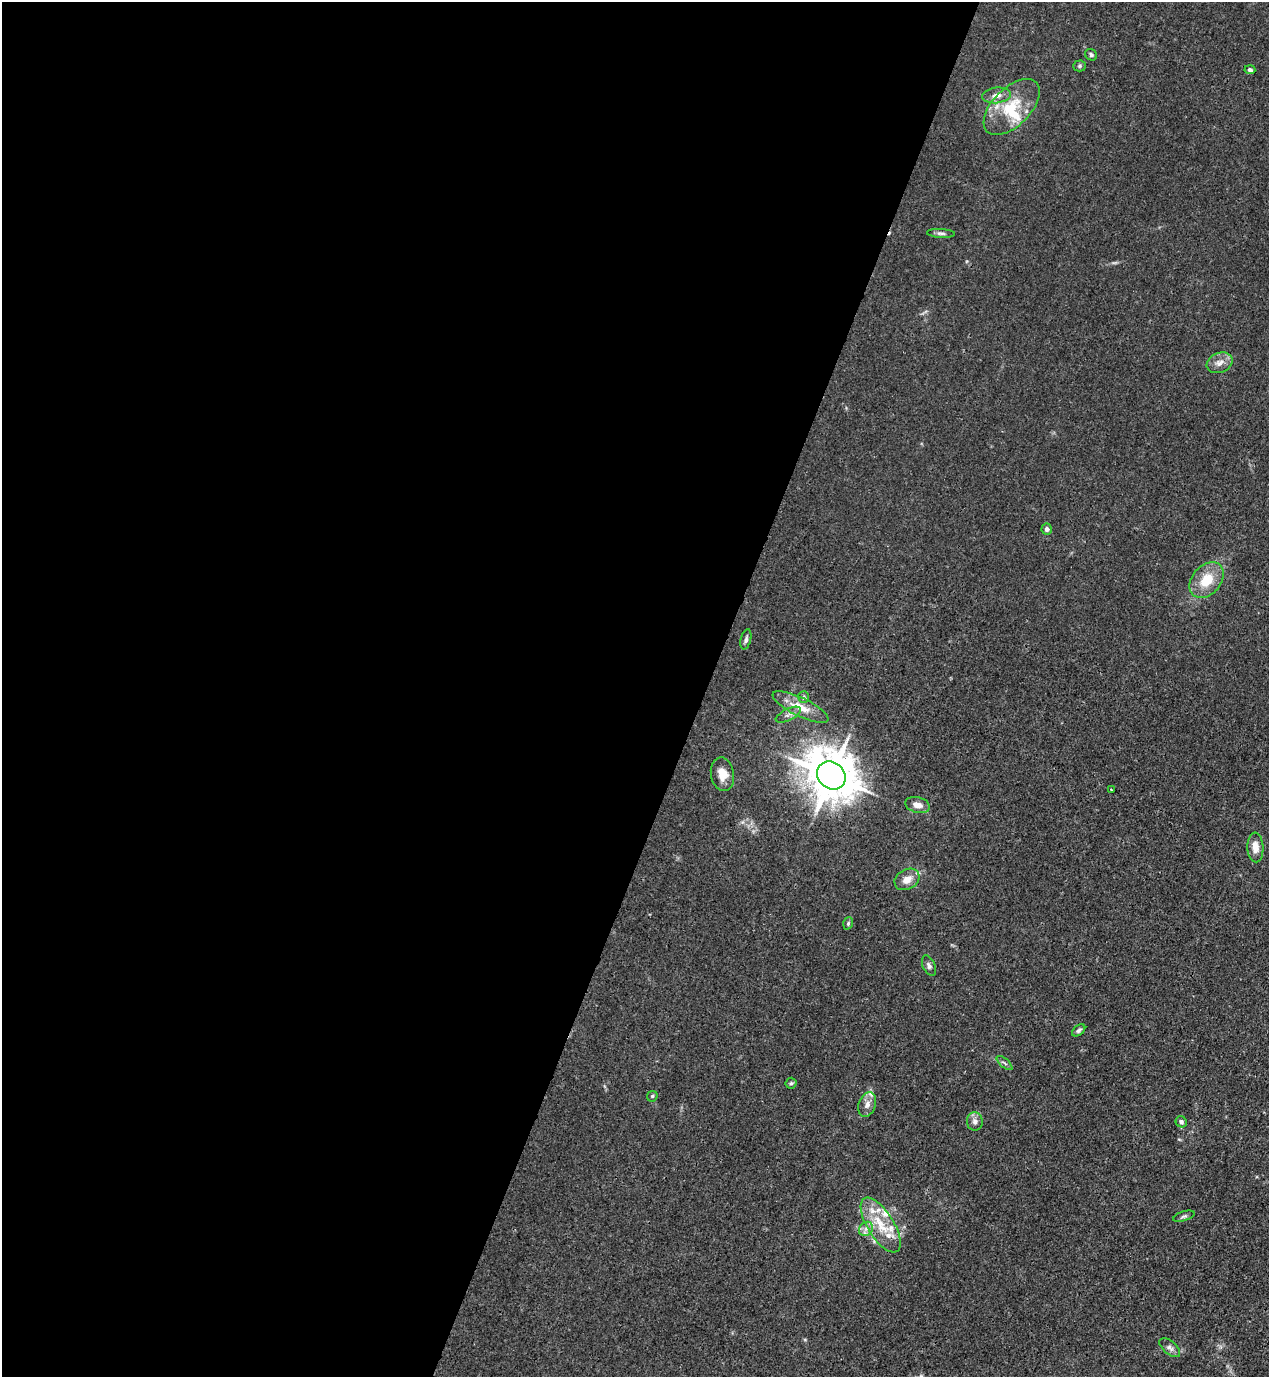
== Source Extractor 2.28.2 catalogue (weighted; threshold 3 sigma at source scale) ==
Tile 5 of 4 x 4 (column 1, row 2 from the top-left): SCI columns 223-1489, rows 2793-4167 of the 5646 x 5583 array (HDU 1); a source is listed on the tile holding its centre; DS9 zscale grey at full resolution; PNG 1271 x 1379 px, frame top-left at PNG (2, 2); each listed source drawn as its Kron ellipse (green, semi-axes under 4 px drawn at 4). Shown black and unused: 56% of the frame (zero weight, under 3 of 4 exposures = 7% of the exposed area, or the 3 px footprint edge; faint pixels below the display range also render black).
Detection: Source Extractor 2.28.2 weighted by HDU 2 'WHT'; one run over the whole footprint, this tile lists its part. Background 0.0182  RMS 0.0026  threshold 0.0116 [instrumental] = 3 sigma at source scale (4.5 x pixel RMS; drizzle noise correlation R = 1.50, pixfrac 1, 0.05/0.05 arcsec/px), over >= 5 px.
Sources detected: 38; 6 inside a brighter listed object's ellipse — not listed separately; the other 32 listed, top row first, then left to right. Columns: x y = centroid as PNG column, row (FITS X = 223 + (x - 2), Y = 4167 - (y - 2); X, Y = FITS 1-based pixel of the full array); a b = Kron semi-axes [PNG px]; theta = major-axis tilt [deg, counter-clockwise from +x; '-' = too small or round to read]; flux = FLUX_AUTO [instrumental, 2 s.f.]
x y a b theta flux
1091 55 6 5 - 0.59
1080 66 6 5 - 0.46
1250 70 5 4 - 0.65
997 95 14 7 6 1.9
1012 107 35 19 45 10
941 233 14 4 -3 0.78
1220 363 13 10 23 2
1047 529 5 5 - 0.92
1207 580 20 14 49 6.6
746 639 10 5 76 0.78
804 697 6 5 - 0.47
800 707 30 9 -26 4.8
788 715 14 5 26 1.2
722 774 17 11 -80 3.3
831 775 15 13 -40 1000
1111 789 2 2 - 0.23
918 805 12 8 -14 2.2
1255 847 15 8 -87 2.6
907 879 13 10 30 2.7
848 923 6 4 71 0.39
929 966 11 6 -66 0.87
1079 1030 7 5 39 0.61
1005 1063 10 3 -40 0.49
791 1083 5 5 - 0.42
652 1096 6 5 - 0.37
867 1104 12 8 70 1.6
975 1121 9 8 - 1.3
1181 1122 6 5 - 0.69
1184 1216 11 4 17 0.61
881 1225 31 13 -58 7.8
866 1229 8 6 45 1.1
1170 1348 12 6 -39 1.1